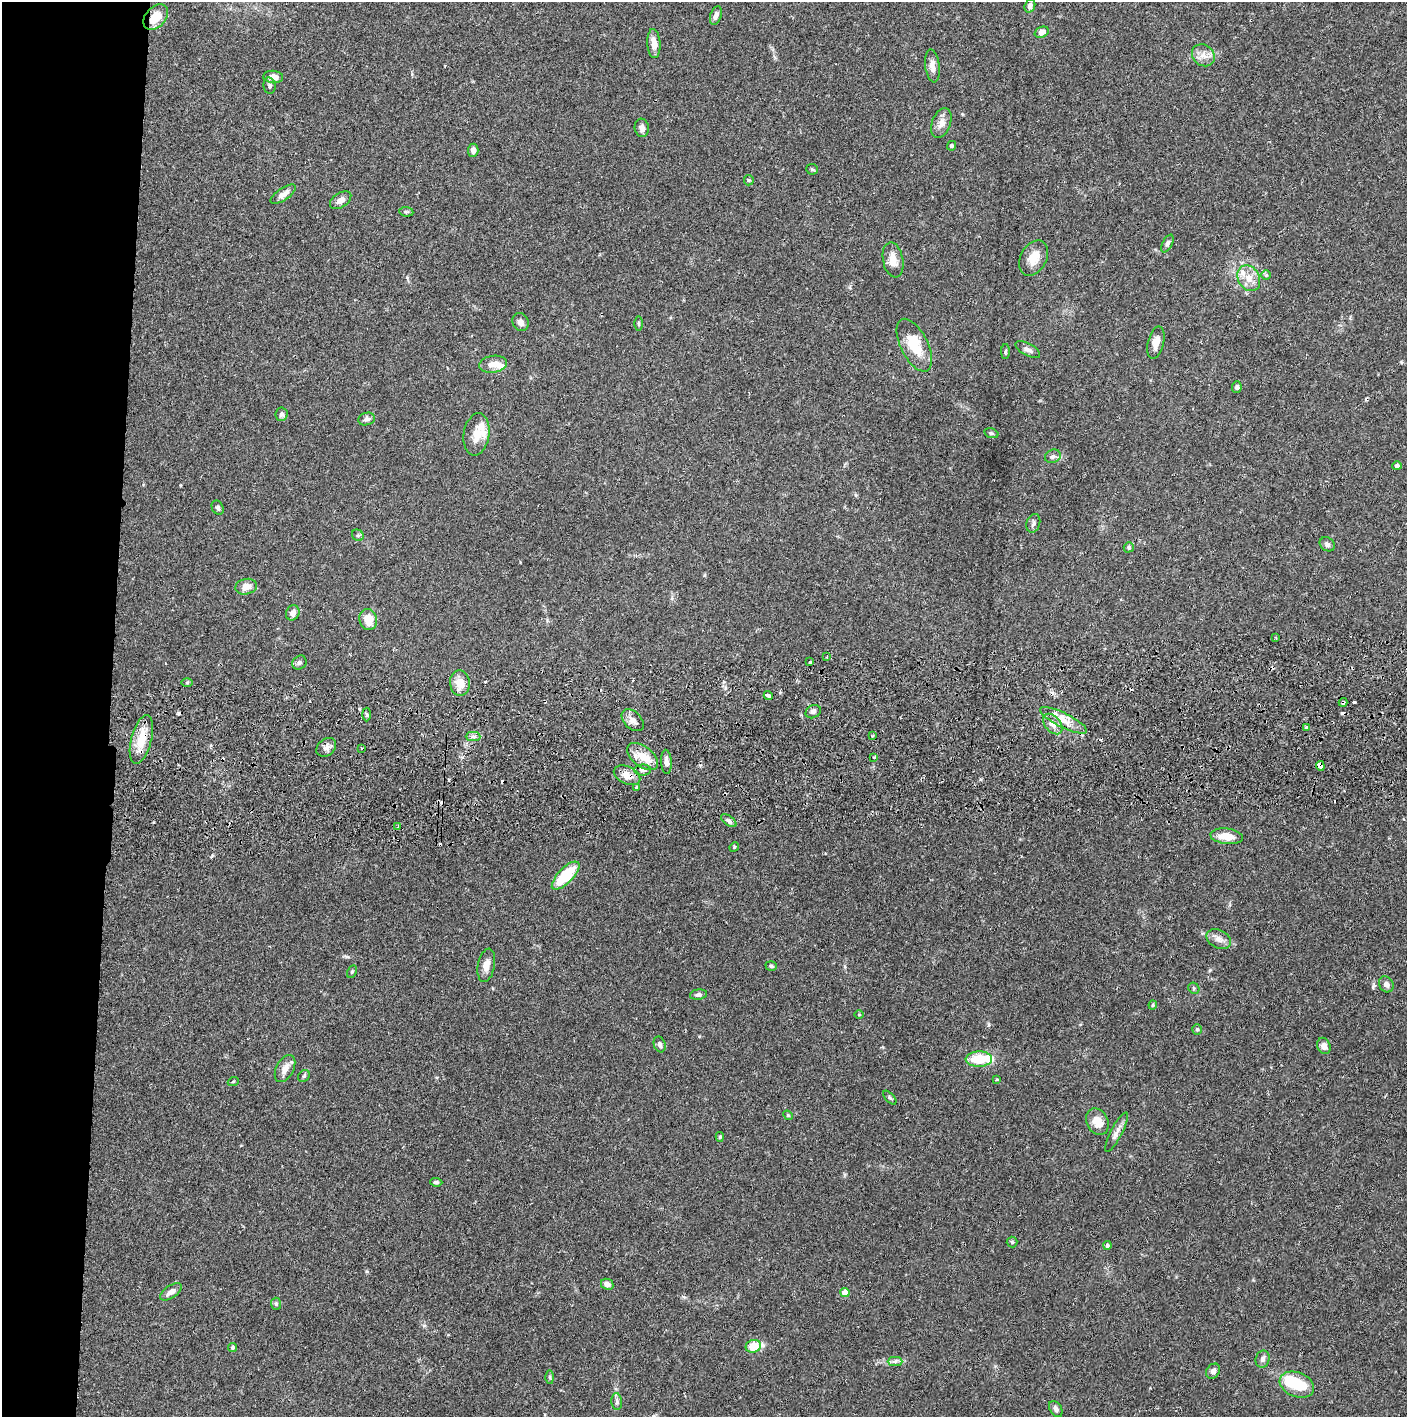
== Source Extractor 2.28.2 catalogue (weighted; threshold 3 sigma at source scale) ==
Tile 4 of 3 x 3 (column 1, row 2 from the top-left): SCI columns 5-1409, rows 1471-2885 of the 4226 x 4357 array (HDU 1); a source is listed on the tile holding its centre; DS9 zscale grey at full resolution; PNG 1409 x 1419 px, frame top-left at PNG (2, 2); each listed source drawn as its Kron ellipse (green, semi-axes under 4 px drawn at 4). Shown black and unused: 8% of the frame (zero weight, under 2 of 3 exposures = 3% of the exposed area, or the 3 px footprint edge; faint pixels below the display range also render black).
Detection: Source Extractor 2.28.2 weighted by HDU 2 'WHT'; one run over the whole footprint, this tile lists its part. Background 0.0679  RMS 0.0048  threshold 0.0218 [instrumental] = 3 sigma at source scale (4.5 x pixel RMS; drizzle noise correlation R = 1.50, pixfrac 1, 0.05/0.05 arcsec/px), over >= 5 px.
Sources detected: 131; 2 inside a brighter object's white glare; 9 cosmic-ray / hot-pixel residue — neither listed nor drawn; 6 inside a brighter listed object's ellipse — not listed separately; the other 114 listed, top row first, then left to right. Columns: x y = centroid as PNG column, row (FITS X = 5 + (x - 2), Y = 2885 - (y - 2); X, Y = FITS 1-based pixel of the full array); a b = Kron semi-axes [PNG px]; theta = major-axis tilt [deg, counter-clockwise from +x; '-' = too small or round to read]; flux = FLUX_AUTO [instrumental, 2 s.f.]
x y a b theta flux
1030 6 7 5 70 1.6
716 15 9 5 70 2.3
156 17 14 10 47 7.7
1042 32 7 5 25 2.9
654 43 14 6 -86 4
1203 55 12 10 -38 3.7
932 66 16 7 -83 3.1
273 77 10 6 -5 2.8
269 86 8 6 -79 1.1
941 123 16 9 70 3.8
642 128 9 7 -81 2.5
951 146 5 4 - 1
473 150 7 5 86 1.9
812 169 6 5 - 0.67
749 180 5 5 - 0.61
283 194 15 6 34 3.1
341 200 12 7 34 2.9
406 212 7 5 -7 0.75
1167 243 9 5 62 1.3
1034 258 19 13 62 7.2
893 260 18 10 -79 5.3
1266 275 5 5 - 0.62
1249 278 13 10 -58 5.3
520 322 9 7 -63 2.3
639 324 7 3 -89 0.63
1156 342 16 8 76 4.7
914 345 29 13 -63 14
1028 350 13 6 -28 1.8
1005 351 7 3 89 0.69
493 364 14 8 7 3.9
1237 387 6 5 - 1.1
281 414 7 6 - 1.2
367 419 8 6 14 1.5
991 433 7 4 -17 0.78
476 434 21 12 81 6.7
1053 456 8 6 22 1.5
1397 466 5 4 - 1.3
218 508 7 5 -62 1.2
1033 523 9 6 71 1.5
358 535 6 5 - 0.85
1327 544 8 6 -34 1.3
1129 547 5 5 - 0.87
246 587 11 7 10 4
293 613 8 6 68 2.5
368 620 10 9 - 7.4
1276 638 3 2 - 0.5
827 656 3 2 - 2.1
809 662 3 3 - 1.1
299 663 7 6 - 1.1
187 682 5 3 - 0.48
460 683 13 10 -85 6.4
768 696 5 3 - 3.5
1343 702 4 3 - 0.92
813 712 8 6 28 1.3
366 714 7 4 -90 0.73
633 720 13 8 -44 2.8
1064 720 26 7 -26 5.8
1053 724 12 7 -48 3.6
1306 728 3 3 - 1.8
873 736 4 2 - 0.54
473 737 7 4 -1 1.2
141 739 25 10 75 11
326 747 11 8 41 2.3
361 748 3 2 - 0.55
642 756 18 10 -37 7.6
874 757 3 2 - 0.74
666 762 12 5 -87 2.4
1320 766 5 4 - 3.3
643 770 8 5 -1 1.3
627 775 14 8 -26 5.2
637 787 3 3 - 3.7
729 821 9 4 -37 1.2
398 826 4 3 - 0.49
1227 836 16 7 -6 7.1
734 847 5 4 - 0.47
566 875 18 7 45 19
1219 939 13 9 -26 3.1
486 965 17 8 79 3.5
771 966 6 4 -18 0.83
352 972 7 4 63 0.75
1386 984 8 7 - 2
1194 988 6 5 - 0.79
698 995 8 5 9 1.5
1153 1005 4 4 - 0.54
859 1015 4 3 - 0.45
1197 1029 5 4 - 0.73
660 1044 8 5 -71 1.4
1324 1046 8 6 -67 2.6
979 1059 13 8 2 13
285 1069 15 8 62 3.8
304 1076 6 5 - 0.79
996 1079 3 3 - 0.84
233 1082 5 3 - 0.42
890 1098 8 4 -48 0.77
788 1115 5 4 - 0.63
1097 1122 14 10 -63 5.9
1116 1132 22 6 63 2.8
720 1137 5 4 - 0.61
436 1182 6 4 -6 1
1012 1242 5 5 - 0.68
1107 1245 4 4 - 0.97
607 1284 6 5 - 2.6
171 1292 12 6 34 2.6
845 1293 4 4 - 6.2
276 1304 6 5 - 0.82
753 1346 8 6 17 11
232 1347 5 4 - 1
1263 1359 8 7 - 1.8
895 1362 7 4 1 1.3
1213 1371 8 6 54 2
550 1377 7 4 -89 0.76
1297 1385 18 12 -21 15
617 1402 8 5 -85 1.2
1056 1409 9 5 -57 1.5
Overlapping masked pixels (flux is a lower limit): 5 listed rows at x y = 156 17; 1343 702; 141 739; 1320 766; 627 775
Unlisted compact peaks at least as high as the median listed source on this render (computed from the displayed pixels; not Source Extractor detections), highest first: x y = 1354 702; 1373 986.